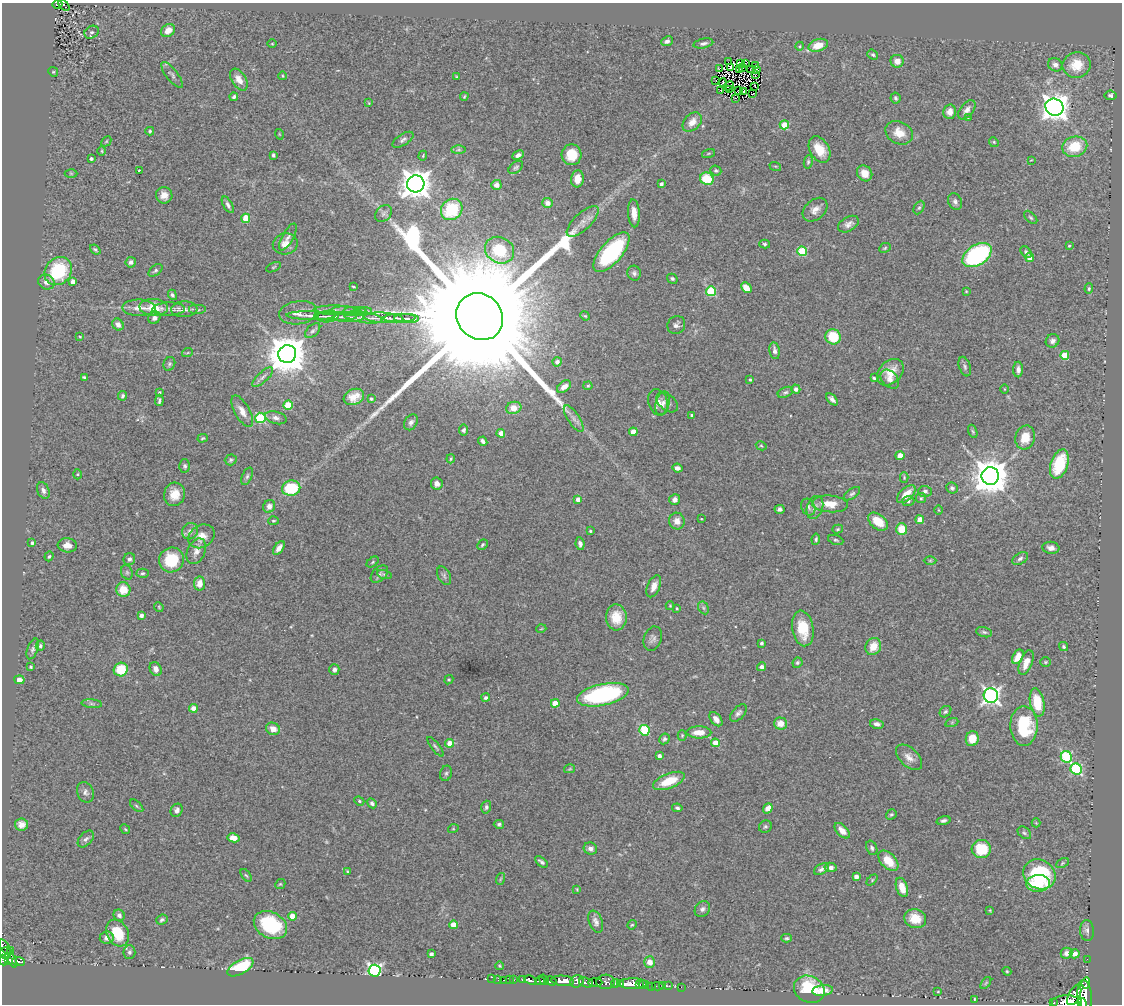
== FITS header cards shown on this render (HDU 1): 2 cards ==
NAXIS1  =                 1120
NAXIS2  =                 1002

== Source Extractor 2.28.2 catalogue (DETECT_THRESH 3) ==
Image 1120 x 1002 px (HDU 1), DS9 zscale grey, 1 PNG px = 1 image px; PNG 1124 x 1006 px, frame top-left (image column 1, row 1002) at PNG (2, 3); each listed source drawn as its Kron ellipse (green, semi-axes under 4 px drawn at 4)
Background 0.812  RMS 0.055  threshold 0.165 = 3 sigma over >= 5 px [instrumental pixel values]
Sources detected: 418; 7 with non-positive FLUX_AUTO (blend fragments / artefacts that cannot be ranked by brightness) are neither listed nor drawn; the other 411 listed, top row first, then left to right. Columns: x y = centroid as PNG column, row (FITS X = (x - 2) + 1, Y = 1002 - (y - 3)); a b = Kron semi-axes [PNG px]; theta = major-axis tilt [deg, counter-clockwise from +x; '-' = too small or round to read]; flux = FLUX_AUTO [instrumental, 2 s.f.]
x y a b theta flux
57 4 5 3 - 35
64 5 7 2 -45 2.1
168 30 7 6 - 39
92 32 7 6 - 8.6
667 41 6 4 25 11
703 43 10 4 12 12
272 44 5 3 - 3
818 45 10 6 17 57
800 46 4 3 - 3.2
873 55 6 4 -36 6.1
897 61 6 6 - 27
728 62 2 2 - 24
745 63 4 2 - 0.39
740 64 2 2 - 1.4
1055 65 7 6 - 15
1077 65 14 13 - 78
756 66 3 2 - 11
730 67 3 2 - 1.7
719 68 3 2 - 3.3
742 68 4 2 - 0.75
739 69 3 2 - 2.4
757 69 3 2 - 4.4
751 70 4 2 - 0.89
53 72 5 4 - 4.2
756 74 3 2 - 0.91
172 75 16 5 -52 14
283 76 4 3 - 3
456 77 3 2 - 2.8
239 80 12 7 -57 31
716 80 2 2 - 5.8
723 83 4 2 - 3.4
729 86 5 2 - 1.2
755 86 3 2 - 2.3
730 89 4 2 - 1.6
720 90 2 2 - 2.8
739 90 3 2 - 1.7
743 92 3 2 - 3.8
753 94 4 2 - 0.86
1111 95 6 5 - 10
464 96 4 3 - 4.1
234 97 4 3 - 7.6
735 98 3 2 - 2.9
895 98 6 5 - 7.7
369 103 4 2 - 2.8
1054 107 9 8 - 4100
967 110 11 6 51 18
950 112 7 6 - 29
968 117 4 3 - 3.4
692 122 11 7 46 32
784 125 4 4 - 110
150 131 4 3 - 5
899 133 14 11 -27 51
279 134 5 3 - 2.9
403 140 12 5 33 12
106 141 6 3 45 3.7
994 142 5 4 - 4.4
1075 147 13 10 15 110
819 149 14 9 -59 63
458 150 7 4 1 6.8
102 151 5 3 - 3.5
708 153 7 3 19 4
273 155 4 3 - 7
518 155 6 4 26 13
572 155 10 10 - 78
423 156 5 4 - 4
91 159 3 3 - 10
1031 160 2 2 - 2
808 162 7 4 81 6.1
775 166 6 3 -18 3.6
516 167 8 5 37 7.7
139 170 3 2 - 3.8
716 171 6 5 - 7.9
71 173 6 4 -1 4.9
865 173 8 7 - 38
577 179 8 6 83 43
707 179 7 6 - 110
416 184 9 8 - 5600
661 184 3 3 - 8.6
496 185 5 5 - 19
164 195 8 8 - 27
955 201 9 6 -62 14
548 203 5 5 - 21
228 205 9 4 -60 11
919 208 7 5 61 6.5
452 209 11 10 - 200
815 210 14 10 41 29
634 213 14 6 -86 32
383 214 9 7 46 13
1031 217 8 4 -45 6.9
246 218 4 4 - 91
583 221 20 8 43 33
848 224 11 7 30 19
288 237 15 5 61 16
285 244 12 10 13 31
765 244 5 4 - 7.2
1069 246 4 3 - 4.2
885 248 6 4 24 5.4
95 249 6 4 -39 6.6
499 250 15 13 -31 140
802 251 5 5 - 200
611 252 24 10 49 420
1026 252 6 4 -49 8
977 255 16 10 33 490
1030 258 4 4 - 38
131 262 5 5 - 11
274 267 8 4 27 4.5
155 270 8 5 37 7.5
58 271 15 13 49 220
634 273 7 6 - 11
672 279 5 4 - 7.6
46 282 8 7 - 23
73 282 4 4 - 24
353 286 3 2 - 2.8
746 288 6 4 -44 53
1089 289 5 4 - 5.8
711 291 5 5 - 240
966 291 3 3 - 3.3
172 295 5 4 - 8.5
154 307 14 8 -3 83
139 308 16 8 -1 35
169 309 16 6 1 23
184 309 13 8 3 20
197 310 9 5 0 8.1
335 310 22 5 0 25
346 311 15 4 -4 10
355 311 12 4 -4 9.3
362 312 9 4 5 6.3
298 313 19 11 9 34
311 316 24 3 -1 20
328 316 11 5 8 18
585 316 5 4 - 4.4
336 317 21 4 -1 24
349 317 15 5 1 13
363 317 19 5 -8 23
480 317 25 22 -45 290000
154 318 6 5 - 14
384 318 20 5 -4 25
399 318 16 4 1 12
407 318 12 4 -1 9.7
118 325 6 5 - 21
676 325 9 8 - 13
313 331 9 5 44 9.1
80 337 4 2 - 3
833 337 7 7 - 120
1052 341 7 6 - 12
775 351 8 5 -81 15
187 353 5 3 - 3.7
287 354 9 9 - 12000
1065 355 4 4 - 91
557 362 4 4 - 14
169 364 7 5 66 7.2
965 367 10 5 -71 9.6
1018 369 8 5 -89 14
890 372 15 11 44 53
84 377 4 3 - 5.6
263 377 13 5 42 15
874 378 3 3 - 5.6
890 379 11 7 -46 19
750 380 4 3 - 5.5
588 386 5 3 - 4.8
564 387 8 5 35 26
796 389 4 4 - 17
1004 389 5 3 - 3
159 392 4 3 - 4.6
785 392 8 5 24 8
122 396 5 4 - 6.7
354 397 10 8 20 38
371 399 3 3 - 6
832 399 7 4 -47 14
159 400 5 3 - 8
658 402 13 9 -71 29
667 402 12 8 -39 18
663 403 12 7 74 20
288 405 4 4 - 160
514 408 8 6 16 50
242 411 17 7 -61 35
691 415 3 3 - 4.9
260 418 5 5 - 300
276 418 11 6 -15 17
574 419 15 6 -56 22
411 422 8 6 57 12
464 430 5 4 - 8.8
973 431 7 4 -70 5.2
633 432 4 4 - 52
501 433 4 4 - 31
1025 437 12 9 74 61
203 438 5 4 - 4.3
483 441 5 3 - 11
761 446 5 4 - 4.3
900 456 4 4 - 45
451 459 4 3 - 4.7
231 460 6 5 - 6.3
1059 464 15 8 72 180
185 466 6 5 - 8.5
677 468 5 4 - 12
78 474 5 3 - 4
247 476 9 5 65 9.4
990 476 9 8 - 9400
904 478 5 4 - 3.9
437 484 6 6 - 17
291 488 9 7 11 170
952 488 6 5 - 9.1
43 491 9 6 -66 13
925 491 7 5 -2 9.1
174 494 12 10 77 53
852 494 9 5 36 8.3
906 494 11 6 44 41
921 498 5 5 - 5.7
675 499 5 5 - 17
578 500 4 4 - 32
908 501 6 5 - 7.2
830 504 18 8 -4 57
269 506 6 6 - 19
808 507 9 6 -64 11
815 507 12 8 71 22
779 509 5 4 - 12
939 510 4 3 - 2.9
701 519 3 2 - 2.3
920 520 4 4 - 54
273 521 5 4 - 4.6
677 521 8 8 - 26
878 522 11 7 -39 70
838 529 5 4 - 5
902 529 6 5 - 63
190 531 8 7 - 18
590 531 3 3 - 4.6
201 536 14 11 31 38
816 539 5 4 - 7
836 540 8 4 -20 6.5
32 543 4 3 - 8.1
580 544 6 4 -80 15
67 545 9 7 -5 29
482 545 6 4 47 5.6
279 548 8 4 55 19
1051 548 8 6 -7 18
196 551 13 9 65 25
49 556 5 4 - 5.3
129 559 6 5 - 9.4
1020 559 8 5 33 11
171 560 13 12 - 140
930 560 6 4 0 5.2
373 562 7 4 37 5.2
127 572 7 5 -69 8.9
142 573 6 4 2 6.5
379 574 10 6 46 11
384 574 7 4 -17 5.2
444 576 10 6 -64 9.2
199 583 7 5 82 37
654 586 12 6 67 28
123 590 7 7 - 65
670 606 4 4 - 3.8
159 607 5 4 - 4
677 608 3 3 - 3.7
703 608 7 5 -60 7.1
141 615 4 3 - 15
616 617 13 10 -87 63
803 628 18 10 -80 110
541 629 5 3 - 2.9
984 632 8 5 -15 8.7
653 639 12 9 70 17
761 643 3 3 - 6.5
40 646 5 4 - 6.9
873 647 9 7 61 52
1064 647 4 4 - 5.6
33 649 11 5 69 11
1018 657 8 5 60 43
1026 662 13 6 69 40
1045 662 5 5 - 4.8
797 663 5 4 - 6.4
31 667 3 3 - 4.1
762 667 4 4 - 12
156 669 7 5 -61 20
334 669 5 5 - 12
121 670 7 6 - 110
19 680 5 4 - 16
449 680 5 4 - 4.5
603 695 26 10 12 580
991 695 7 7 - 1300
486 698 4 4 - 8.8
1037 702 14 7 -79 110
555 703 4 4 - 87
92 704 10 4 -5 8
193 708 4 4 - 34
945 712 6 5 - 7.7
738 713 10 6 47 13
716 719 8 5 -51 23
952 722 6 4 19 5.7
780 723 6 6 - 44
877 724 7 4 -14 13
1024 726 20 13 -89 230
273 729 7 6 - 31
644 730 5 5 - 240
699 732 12 6 0 49
682 735 5 4 - 4.4
664 739 6 5 - 8.1
972 739 7 6 - 60
450 743 4 4 - 51
715 743 5 4 - 65
435 747 12 3 -52 7.2
659 756 4 4 - 15
909 757 16 9 -44 29
1066 757 6 5 - 300
569 769 6 4 12 4.5
1076 769 6 5 - 390
446 773 8 6 72 8.4
669 781 17 7 21 97
85 792 10 8 -69 15
359 801 5 4 - 5.1
372 803 5 4 - 9.8
137 806 8 4 -42 5.7
486 807 6 5 - 8.3
677 808 5 4 - 7.7
768 808 5 4 - 43
177 810 7 6 - 14
891 814 6 4 35 6.6
943 821 7 4 15 9.7
1036 823 4 4 - 3.1
21 824 6 6 - 22
499 824 5 4 - 8.4
765 827 6 6 - 7.6
125 829 5 4 - 4.7
453 829 5 3 - 3.3
842 831 9 5 -46 33
1024 833 7 5 -39 7.3
233 838 6 4 -10 31
86 839 10 6 47 11
590 848 7 6 - 16
872 848 7 5 -66 9.4
981 849 9 9 - 130
888 861 12 7 -47 66
541 862 7 3 -38 9.2
1062 863 7 4 28 5.2
831 867 6 4 -10 11
821 869 8 5 30 12
347 871 4 4 - 3.7
1039 874 17 14 -32 290
246 875 7 3 -53 5.3
856 877 4 4 - 21
500 879 6 3 70 4.6
872 880 6 4 47 4.9
1038 883 12 8 2 89
280 884 5 4 - 4.3
902 887 10 5 -71 55
577 889 4 3 - 3.5
702 909 8 7 - 13
990 910 3 3 - 3.2
119 915 6 5 - 11
292 916 4 4 - 60
915 919 11 9 -18 61
162 920 6 5 - 7.6
596 922 11 6 -69 16
270 925 17 13 -28 260
453 925 4 4 - 56
632 925 5 4 - 4.1
1087 930 10 7 -85 13
117 933 14 10 -61 120
107 938 7 6 - 17
787 938 5 4 - 6.1
6 948 9 4 -57 110
11 950 2 2 - 6.1
129 952 7 6 - 9.5
5 953 6 5 - 170
1066 953 6 5 - 19
431 954 4 3 - 14
1075 954 5 4 - 24
1087 959 2 2 - 4
3 960 5 4 - 280
8 960 4 3 - 56
12 960 7 4 -68 190
18 961 6 3 -5 130
650 962 6 5 - 31
500 966 4 3 - 3.2
240 967 14 7 29 220
374 971 6 6 - 890
1007 971 4 4 - 4.2
492 979 4 2 - 12
513 979 4 3 - 49
498 980 2 2 - 4.8
504 980 3 2 - 5.5
509 980 3 2 - 3.7
523 980 3 3 - 160
531 980 7 4 -22 190
544 980 6 3 -57 550
540 981 5 4 - 170
551 981 6 4 -24 440
563 981 11 5 -4 2000
577 981 6 6 - 600
595 982 7 4 1 330
606 982 9 7 2 440
586 983 7 4 -18 270
616 983 5 3 - 610
986 983 7 3 53 4.4
1086 983 6 2 83 270
620 984 4 3 - 510
633 984 14 5 -1 1000
640 985 3 2 - 55
644 985 5 3 - 74
652 986 2 2 - 18
657 986 6 2 0 20
663 986 3 2 - 11
669 986 4 2 - 9.3
681 987 2 2 - 16
809 989 16 13 -24 130
823 991 10 5 7 29
938 992 3 2 - 2.6
1074 995 11 5 63 410
1085 996 15 7 -83 2300
974 999 3 2 - 2.5
1067 1002 15 7 -1 2000
1054 1003 3 3 - 120
1082 1003 5 3 - 390
At the frame edge (FLAGS 8, measured only in part): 6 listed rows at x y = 57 4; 64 5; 3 960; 1067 1002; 1054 1003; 1082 1003
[7 non-positive-flux detections neither listed nor drawn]